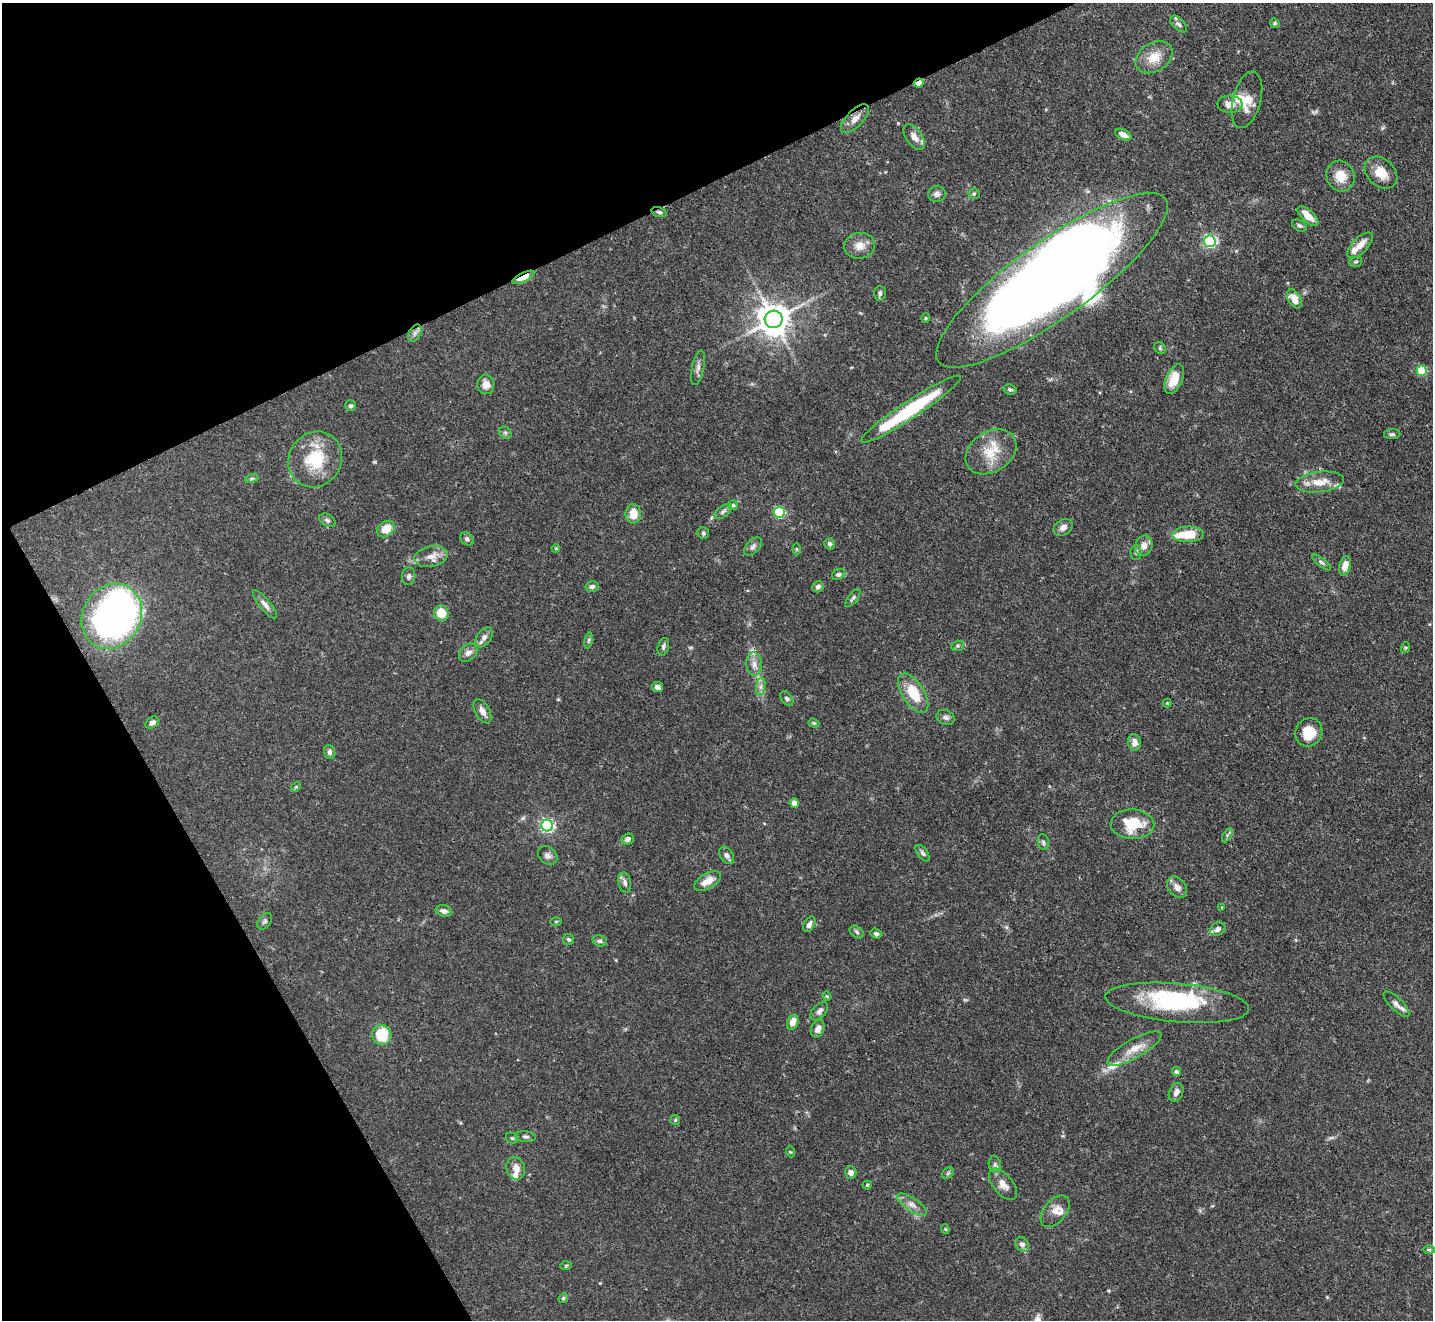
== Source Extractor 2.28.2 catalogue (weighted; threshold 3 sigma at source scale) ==
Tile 5 of 4 x 4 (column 1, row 2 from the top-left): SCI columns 2-1432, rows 2928-4245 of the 5728 x 5718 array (HDU 1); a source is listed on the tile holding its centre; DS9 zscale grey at full resolution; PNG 1435 x 1322 px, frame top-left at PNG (2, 3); each listed source drawn as its Kron ellipse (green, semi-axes under 4 px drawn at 4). Shown black and unused: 25% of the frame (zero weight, under 3 of 4 exposures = <1% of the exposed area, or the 3 px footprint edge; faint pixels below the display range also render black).
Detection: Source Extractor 2.28.2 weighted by HDU 2 'WHT'; one run over the whole footprint, this tile lists its part. Background 0.068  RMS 0.0034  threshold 0.0155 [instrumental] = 3 sigma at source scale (4.5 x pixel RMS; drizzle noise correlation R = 1.50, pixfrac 1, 0.05/0.05 arcsec/px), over >= 5 px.
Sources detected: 155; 3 too faint to see at this stretch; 5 inside a brighter object's white glare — neither listed nor drawn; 10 inside a brighter listed object's ellipse — not listed separately; the other 137 listed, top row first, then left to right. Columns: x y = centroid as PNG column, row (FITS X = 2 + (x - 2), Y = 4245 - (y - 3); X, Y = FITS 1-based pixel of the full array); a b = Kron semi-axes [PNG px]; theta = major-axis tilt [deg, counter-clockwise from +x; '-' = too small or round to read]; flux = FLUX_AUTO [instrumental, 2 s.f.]
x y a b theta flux
1275 23 5 4 - 0.5
1179 24 10 5 -46 1.1
1154 57 20 14 32 6
919 83 5 3 - 4.1
1247 100 29 14 75 6.1
1230 104 12 8 -3 3
855 119 18 8 45 2.6
1123 135 8 5 -26 2.2
914 137 14 8 -53 2.7
1381 173 18 13 -43 5.3
1340 176 15 14 - 5.5
937 194 9 8 - 1.3
974 194 5 5 - 0.53
659 212 8 4 -15 0.73
1308 216 13 6 -43 4.2
1300 226 8 5 -28 0.75
1210 241 6 6 - 52
1360 245 16 7 45 3.7
860 246 15 13 7 3.4
1356 262 6 5 - 0.57
523 277 12 4 26 5.1
1052 280 140 38 36 620
880 293 7 5 -89 0.87
1294 299 10 6 -58 3.7
926 318 5 4 - 0.42
774 319 9 9 - 630
415 333 9 6 61 1.3
1160 348 6 5 - 0.6
698 368 17 6 78 1.7
1422 371 5 5 - 18
1174 379 16 8 66 6.9
486 384 10 8 -84 2.5
1010 390 6 5 - 0.7
351 406 5 5 - 0.61
911 409 59 9 33 29
505 433 7 5 -44 0.65
1392 434 8 5 0 0.71
991 452 27 20 34 9.5
315 459 29 26 56 16
252 478 7 4 19 0.57
1320 482 24 10 7 5.5
733 505 4 4 - 0.47
723 511 10 5 38 0.93
779 512 5 5 - 29
633 514 10 7 -89 4.9
327 520 9 6 -32 0.91
1063 527 10 7 34 1.9
386 529 9 7 36 5.6
703 533 6 5 - 0.58
1188 534 16 8 2 8.4
467 539 7 5 -37 0.83
830 544 5 5 - 0.85
753 546 11 6 46 1.2
1144 546 10 8 67 2.8
556 548 4 3 - 0.3
797 549 6 4 -89 0.43
1136 553 7 5 -89 0.74
431 556 17 10 11 3.5
1322 562 11 4 -38 0.83
1345 566 10 5 76 3.1
838 575 7 5 31 0.7
409 576 9 6 84 1
592 586 6 5 - 1.1
818 587 6 5 - 1.1
853 598 11 4 52 0.79
265 604 17 5 -51 1.7
441 613 8 7 - 7
112 616 34 29 59 150
484 637 11 7 54 1.7
588 640 8 4 81 0.56
958 646 6 5 - 0.58
663 647 9 5 73 0.82
1405 648 5 3 - 0.4
468 653 10 7 44 1.7
754 664 12 8 -84 2.3
657 687 6 5 - 1.2
761 687 9 4 82 1.2
913 693 22 11 -57 10
787 699 8 5 -51 0.82
1167 703 4 4 - 0.32
482 711 13 7 -61 2
946 717 9 7 -20 1.3
152 723 7 5 31 1.3
814 723 6 4 -21 0.47
1309 732 14 13 - 7.3
1134 742 8 6 -83 1.8
330 752 7 5 -70 0.96
296 787 5 4 - 0.37
794 803 5 4 - 2.2
1133 824 22 15 -2 11
547 826 6 6 - 69
1227 835 8 3 58 0.58
628 839 6 5 - 1.3
1043 842 8 5 -81 0.77
923 853 9 5 -53 0.86
548 855 10 8 -40 1.4
727 855 9 6 -57 1.2
708 881 15 7 29 3.6
625 883 10 6 -78 1.3
1177 887 12 8 -50 2.1
1222 907 4 3 - 0.25
444 911 8 5 -16 1.3
265 921 9 6 54 0.87
556 921 5 3 - 0.33
809 924 8 5 60 1.5
1218 929 8 6 32 1.4
857 932 8 5 -37 0.73
876 934 6 5 - 0.83
569 939 5 5 - 0.59
600 941 7 5 -14 0.76
827 996 4 4 - 0.34
1177 1003 72 19 -5 32
1396 1004 17 6 -45 1.8
819 1011 11 6 46 1.4
793 1022 8 5 73 3.1
818 1029 9 6 66 1.7
382 1035 10 9 - 12
1134 1049 31 9 29 5.5
1176 1072 4 4 - 0.89
1176 1092 10 7 67 1.9
675 1120 5 4 - 0.44
526 1137 10 5 -5 0.9
512 1138 6 5 - 0.54
791 1152 5 3 - 0.33
995 1165 8 6 -75 0.95
516 1168 11 9 -73 2.6
851 1173 6 5 - 1.5
948 1173 6 5 - 0.62
1003 1184 18 9 -51 3
867 1185 4 4 - 0.43
912 1205 17 6 -34 2.4
1055 1211 18 11 51 3
945 1229 4 4 - 0.38
1022 1244 8 6 -58 1.3
1429 1250 6 4 -2 0.45
566 1266 6 4 3 0.37
563 1298 5 4 - 0.54
Overlapping masked pixels (flux is a lower limit): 5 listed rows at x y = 919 83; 659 212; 523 277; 1052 280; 911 409